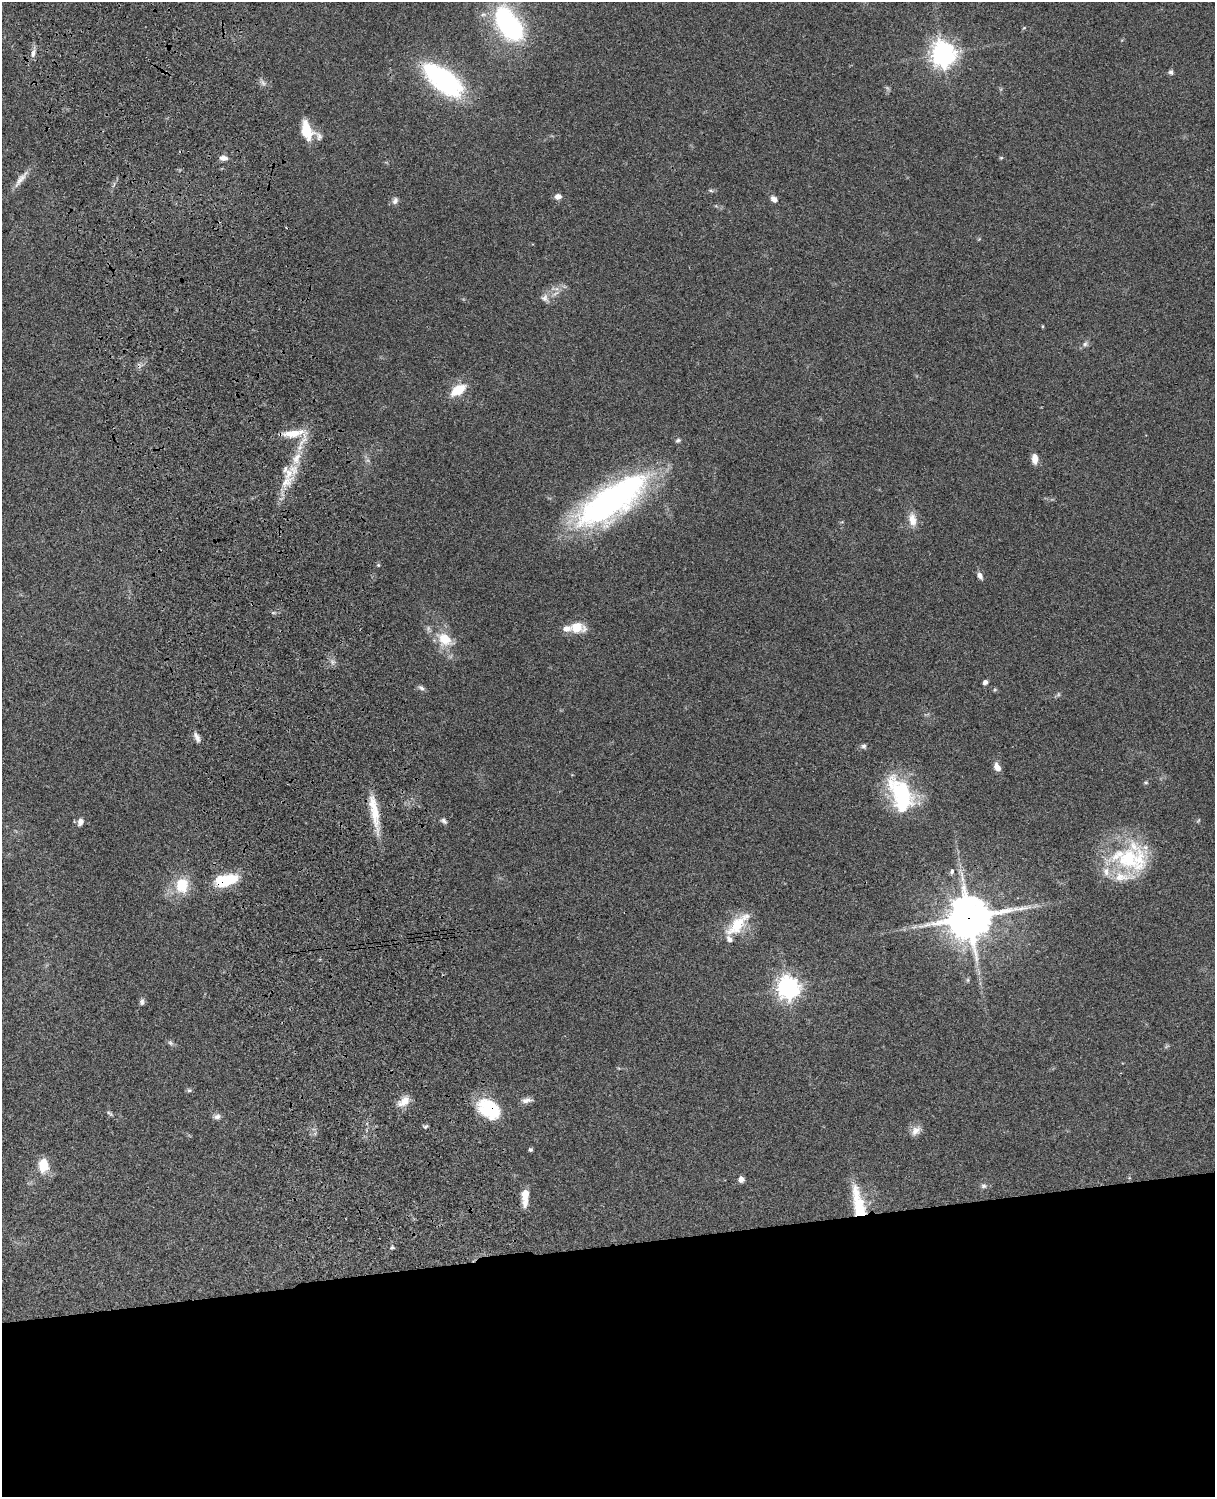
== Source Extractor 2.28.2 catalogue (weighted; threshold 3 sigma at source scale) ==
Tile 11 of 4 x 3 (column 3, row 3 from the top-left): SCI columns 2545-3757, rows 278-1772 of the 5088 x 4927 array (HDU 1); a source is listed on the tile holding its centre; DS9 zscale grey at full resolution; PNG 1217 x 1499 px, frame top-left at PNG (2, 2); no overlay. Shown black and unused: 17% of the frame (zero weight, under 3 of 4 exposures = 6% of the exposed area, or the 3 px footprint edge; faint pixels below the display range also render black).
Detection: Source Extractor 2.28.2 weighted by HDU 2 'WHT'; one run over the whole footprint, this tile lists its part. Background 0.0774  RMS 0.0058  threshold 0.0259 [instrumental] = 3 sigma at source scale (4.5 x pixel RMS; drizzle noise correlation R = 1.50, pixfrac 1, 0.05/0.05 arcsec/px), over >= 5 px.
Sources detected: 73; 1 inside a brighter object's white glare — not listed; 6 inside a brighter listed object's ellipse — not listed separately; the other 66 listed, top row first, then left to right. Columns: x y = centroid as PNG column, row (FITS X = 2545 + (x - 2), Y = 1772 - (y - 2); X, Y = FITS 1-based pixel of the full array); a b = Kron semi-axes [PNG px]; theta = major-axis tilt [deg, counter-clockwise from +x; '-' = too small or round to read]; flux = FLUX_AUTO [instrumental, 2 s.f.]
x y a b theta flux
509 24 43 22 -55 80
33 53 11 6 80 2.4
943 54 8 8 - 570
1171 72 6 5 - 1.4
443 79 45 20 -38 83
263 83 8 4 -53 1.5
307 131 21 13 -54 16
224 158 10 6 -1 2.7
1001 158 5 4 - 0.64
21 179 28 7 52 5
711 191 6 4 -19 0.82
558 196 8 6 -1 2.7
774 199 8 6 -46 2.8
395 201 10 7 61 2
556 293 11 3 29 1.7
545 298 11 10 - 3.1
1042 326 5 3 - 0.52
1085 344 7 6 - 1.5
458 390 15 8 33 15
293 433 28 9 7 11
678 440 7 5 20 1
296 459 20 12 71 11
1035 459 12 7 -85 4.4
287 482 22 11 44 9.9
611 501 84 30 34 170
912 520 19 10 -81 6
378 565 5 5 - 0.67
980 576 9 6 -57 2.4
577 628 18 11 -2 10
445 639 23 16 -36 14
332 662 7 4 -90 1.4
985 682 5 4 - 2.2
421 688 10 5 -36 1.5
197 737 14 6 -64 2.7
864 746 7 6 - 1.3
997 767 9 6 -61 4.3
1146 782 6 5 - 0.93
901 795 40 21 -67 56
375 814 52 10 -83 14
444 821 9 5 -47 1.5
80 822 8 6 69 2.9
1128 859 45 35 -21 51
952 872 4 3 - 3.7
228 879 22 13 14 18
182 885 19 16 87 15
969 918 15 13 11 1900
737 924 38 14 46 17
968 980 6 4 90 0.86
788 987 8 7 - 420
142 1002 9 6 88 1.6
170 1043 7 5 -44 1.2
189 1090 6 5 - 1.1
526 1100 15 6 8 2.8
404 1101 17 9 40 6.1
489 1109 25 17 -36 31
109 1113 10 3 -39 1
217 1117 9 6 11 2.1
426 1126 7 4 36 0.95
916 1131 14 10 43 4.2
530 1150 4 4 - 1.1
43 1165 15 10 -89 11
741 1179 5 5 - 3.2
984 1186 9 6 3 1.7
525 1197 19 7 87 7.7
858 1203 42 13 -77 23
392 1248 5 4 - 0.81
Overlapping masked pixels (flux is a lower limit): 3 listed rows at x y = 969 918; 489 1109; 858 1203